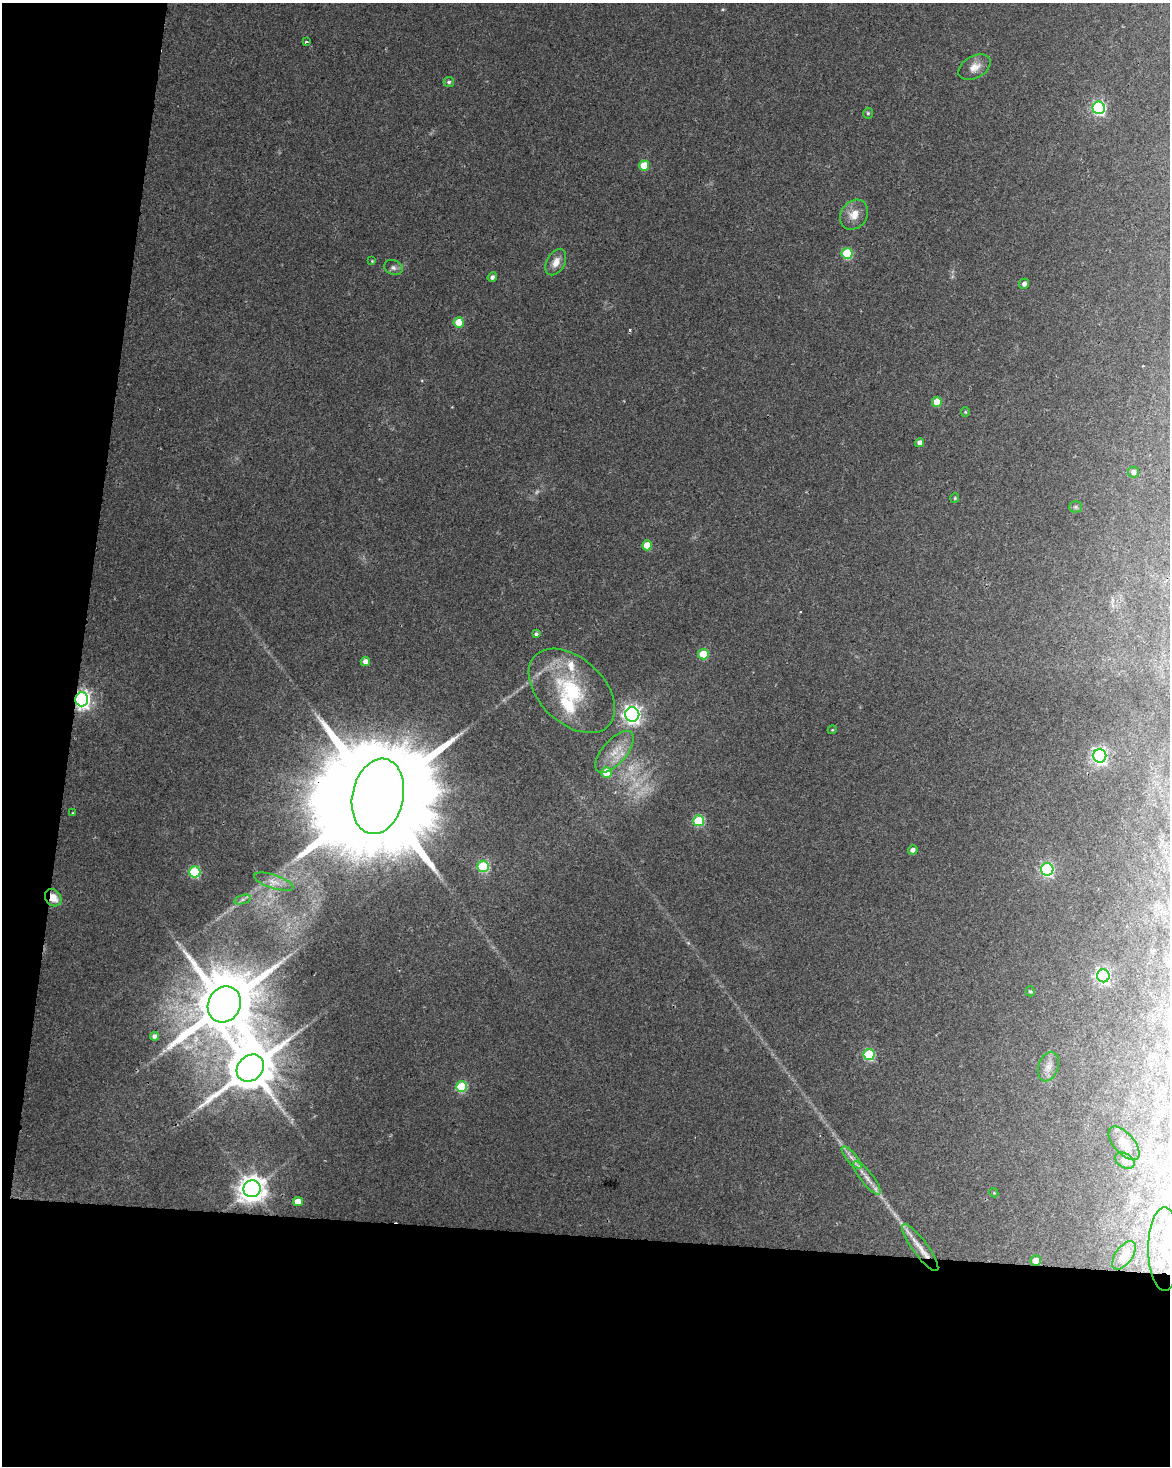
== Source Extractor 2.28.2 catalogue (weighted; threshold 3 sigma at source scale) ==
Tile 9 of 4 x 3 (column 1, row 3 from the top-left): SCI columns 7-1174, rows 284-1747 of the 4677 x 4900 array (HDU 1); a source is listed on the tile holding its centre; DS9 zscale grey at full resolution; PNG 1172 x 1468 px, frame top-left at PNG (2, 3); each listed source drawn as its Kron ellipse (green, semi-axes under 4 px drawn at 4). Shown black and unused: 22% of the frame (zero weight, under 2 of 3 exposures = <1% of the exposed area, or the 3 px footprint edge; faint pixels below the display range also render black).
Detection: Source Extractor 2.28.2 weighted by HDU 2 'WHT'; one run over the whole footprint, this tile lists its part. Background 0.0368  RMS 0.0047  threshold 0.0212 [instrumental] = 3 sigma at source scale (4.5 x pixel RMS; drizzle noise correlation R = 1.50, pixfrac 1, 0.0396/0.0396 arcsec/px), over >= 5 px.
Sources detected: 67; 4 too faint to see at this stretch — neither listed nor drawn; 3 inside a brighter listed object's ellipse — not listed separately; the other 60 listed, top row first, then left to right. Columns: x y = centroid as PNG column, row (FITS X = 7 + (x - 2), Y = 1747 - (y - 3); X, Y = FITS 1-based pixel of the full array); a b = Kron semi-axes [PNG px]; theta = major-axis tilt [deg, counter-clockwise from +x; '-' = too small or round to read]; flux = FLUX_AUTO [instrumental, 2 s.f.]
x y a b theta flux
306 42 3 3 - 0.98
974 67 17 11 30 4.7
449 82 5 5 - 1
1099 108 6 6 - 93
868 113 5 4 - 0.78
644 165 5 5 - 11
854 215 16 13 54 6.2
847 253 5 5 - 29
372 261 4 4 - 0.43
556 262 14 9 61 4.6
393 268 9 7 -22 1.6
492 277 5 4 - 1.6
1024 284 5 5 - 1.9
459 322 5 5 - 11
937 402 5 5 - 8.2
965 412 4 4 - 0.52
920 443 4 4 - 2.6
1133 472 5 5 - 2.2
955 498 5 4 - 0.53
1076 507 6 5 - 0.86
647 545 5 5 - 9.6
536 634 4 3 - 1.1
703 654 5 5 - 15
365 661 5 4 - 3.1
572 691 51 32 -44 43
82 699 7 6 - 240
632 714 7 7 - 230
832 730 4 3 - 0.43
614 752 25 12 49 9.8
1100 756 7 6 - 130
606 772 5 5 - 12
378 796 38 25 78 24000
73 813 4 3 - 0.37
699 821 5 5 - 33
913 850 5 4 - 2.4
483 866 6 5 - 39
1047 869 6 6 - 73
195 872 5 5 - 38
274 882 21 7 -18 4.3
53 898 9 7 -51 6.5
242 900 8 4 19 1.2
1103 976 6 6 - 110
1030 991 5 4 - 0.71
224 1004 18 16 60 4700
154 1036 4 4 - 1.9
869 1054 5 5 - 36
1048 1067 15 10 71 3.9
250 1068 15 12 47 2600
462 1087 5 5 - 32
1124 1143 20 10 -49 6.1
852 1158 14 5 -49 2.6
1125 1161 10 7 -30 1.8
867 1178 20 6 -52 4.3
252 1189 8 8 - 640
994 1193 4 3 - 0.41
298 1201 5 4 - 5.3
920 1248 29 7 -54 6.9
1165 1249 41 16 -90 28
1124 1255 16 8 54 3.3
1036 1261 5 5 - 5.6
Overlapping masked pixels (flux is a lower limit): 5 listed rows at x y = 82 699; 378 796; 53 898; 920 1248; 1036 1261
Isophote crosses this tile's border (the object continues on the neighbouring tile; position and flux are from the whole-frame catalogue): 1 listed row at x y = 1124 1143
Unlisted compact peaks at least as high as the median listed source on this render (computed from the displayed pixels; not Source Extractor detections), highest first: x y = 630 330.